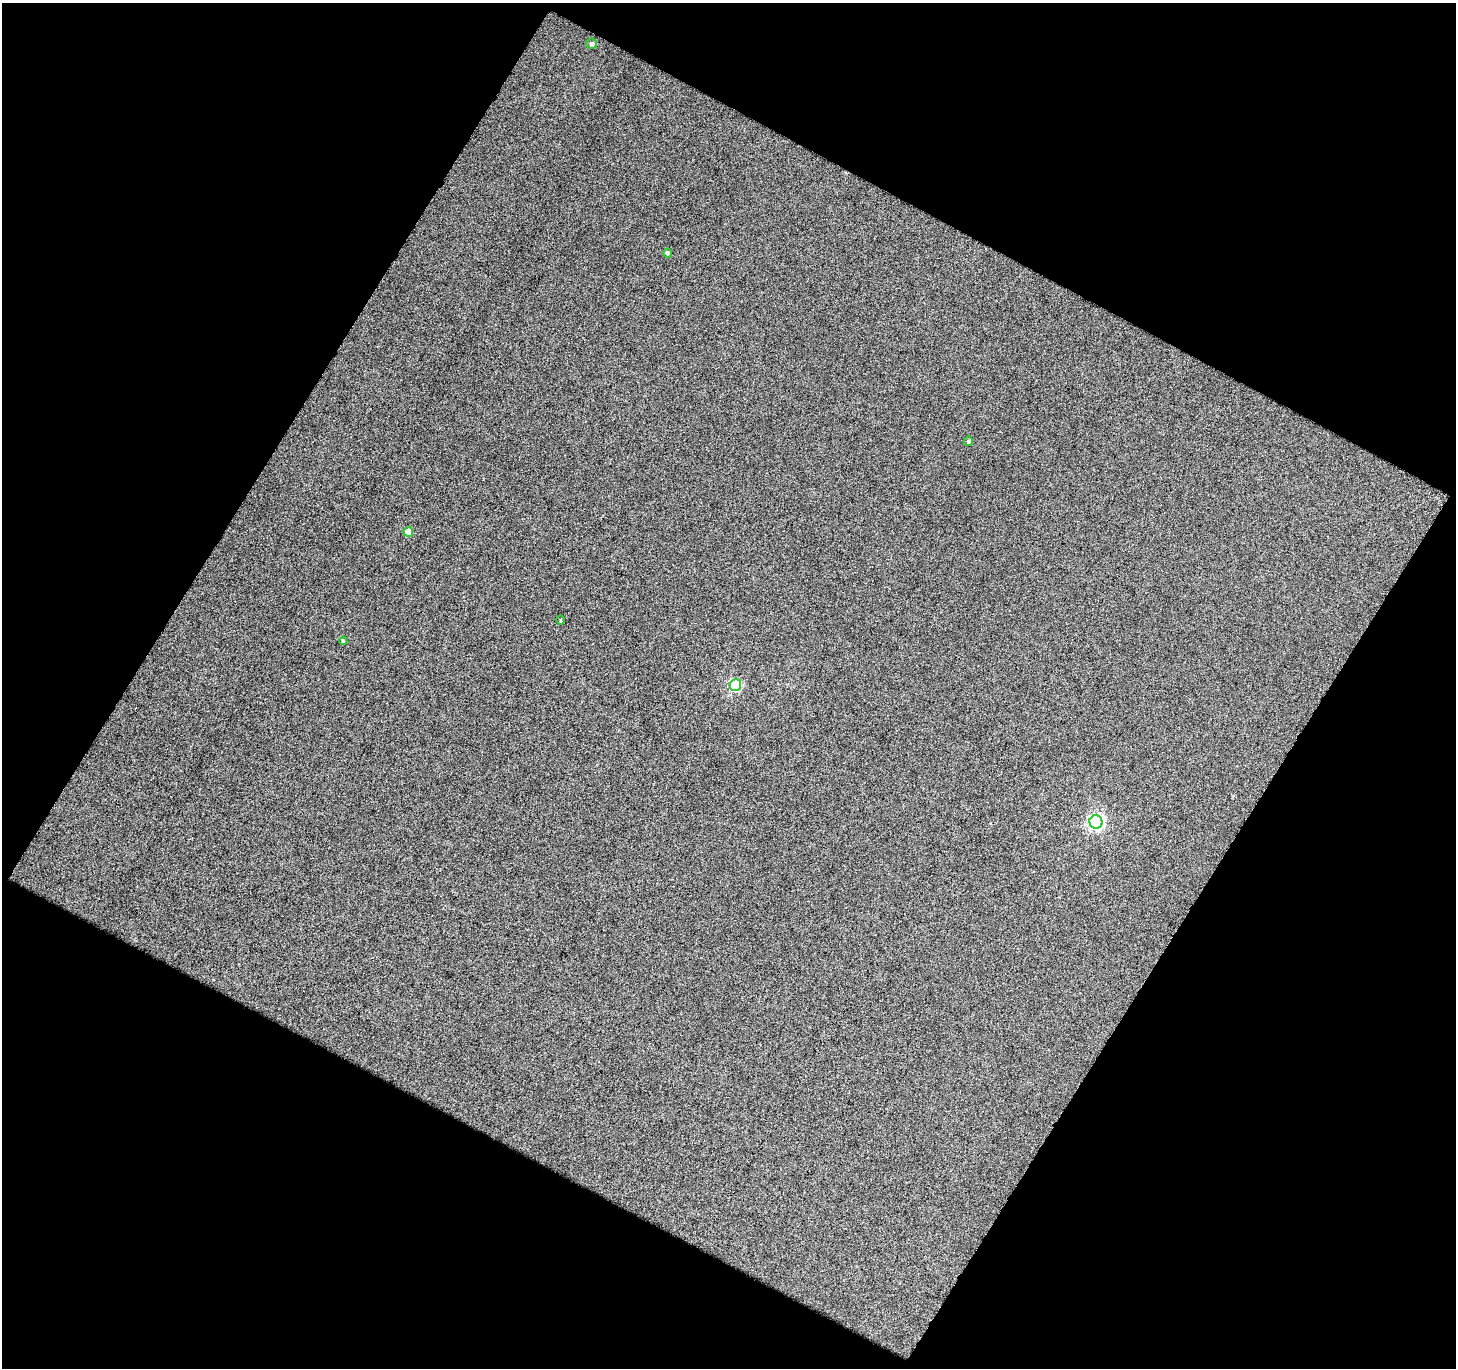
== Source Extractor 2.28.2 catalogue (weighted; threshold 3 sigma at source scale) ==
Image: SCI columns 1-1454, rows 56-1421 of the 1454 x 1472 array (HDU 1 of 3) = the unmasked area's bounding box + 8 px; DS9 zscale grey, full resolution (1 PNG px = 1 image px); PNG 1458 x 1370 px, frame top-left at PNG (2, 3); each listed source drawn as its Kron ellipse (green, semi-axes under 4 px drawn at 4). Shown black and unused: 47% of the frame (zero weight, under 12 of 24 exposures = <1% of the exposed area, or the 3 px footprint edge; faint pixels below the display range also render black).
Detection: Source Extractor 2.28.2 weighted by HDU 2 'WHT'. Background -0.00162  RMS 0.075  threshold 0.306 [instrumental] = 3 sigma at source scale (4.09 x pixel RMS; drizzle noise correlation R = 1.36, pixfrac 0.8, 0.0396/0.0396 arcsec/px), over >= 5 px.
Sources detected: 8; all 8 listed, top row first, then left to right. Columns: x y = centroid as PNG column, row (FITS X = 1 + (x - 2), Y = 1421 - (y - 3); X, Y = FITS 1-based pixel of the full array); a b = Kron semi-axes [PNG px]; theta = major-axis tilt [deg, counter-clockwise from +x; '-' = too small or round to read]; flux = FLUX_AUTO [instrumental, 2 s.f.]
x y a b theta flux
592 44 5 5 - 18
668 253 4 4 - 19
968 441 4 4 - 12
408 532 5 5 - 76
561 620 4 3 - 5.3
343 641 4 4 - 9.4
735 685 6 5 - 550
1096 822 6 6 - 1500